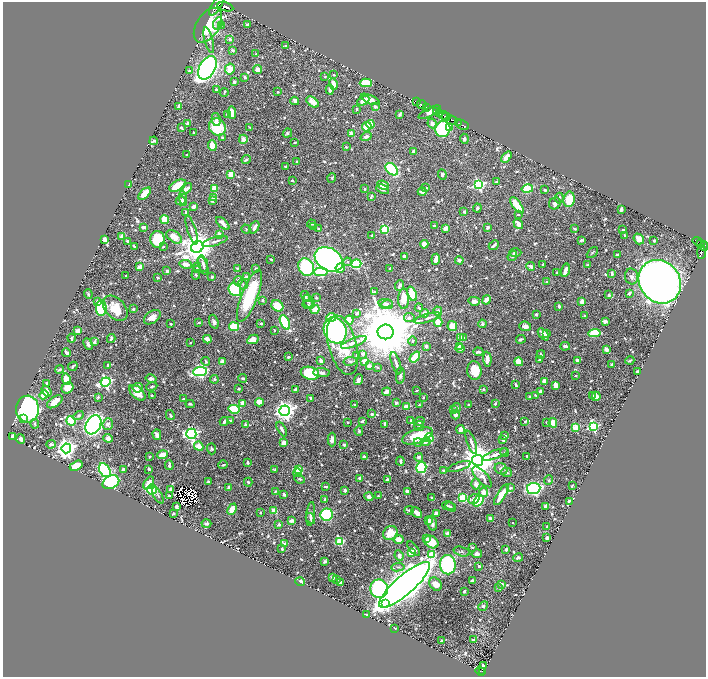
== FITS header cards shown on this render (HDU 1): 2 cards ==
NAXIS1  =                 1407
NAXIS2  =                 1349

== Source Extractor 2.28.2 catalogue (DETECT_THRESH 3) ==
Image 1407 x 1349 px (HDU 1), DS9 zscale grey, zoomed out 1/2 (1 PNG px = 2 x 2 image px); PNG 708 x 679 px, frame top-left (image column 2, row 1349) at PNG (3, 2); each listed source drawn as its Kron ellipse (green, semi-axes under 4 px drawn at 4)
Background 0.488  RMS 0.0059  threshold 0.0176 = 3 sigma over >= 5 px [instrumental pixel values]
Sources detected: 1006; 61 cannot appear on this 1/2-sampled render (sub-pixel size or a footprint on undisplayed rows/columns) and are neither listed nor drawn; of the other 945, the 500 brightest by FLUX_AUTO listed and drawn (445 fainter detections omitted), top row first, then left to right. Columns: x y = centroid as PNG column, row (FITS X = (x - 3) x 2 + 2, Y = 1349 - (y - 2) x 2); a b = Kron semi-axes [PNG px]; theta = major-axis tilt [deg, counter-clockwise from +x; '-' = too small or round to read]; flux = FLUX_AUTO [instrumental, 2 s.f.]
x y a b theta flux
216 6 11 4 56 2400
225 7 8 3 -15 1200
218 24 6 4 67 3.2
208 25 19 11 58 120
247 25 3 2 - 3.6
221 26 4 3 - 1.6
230 39 3 3 - 3.4
209 40 13 4 -75 5.6
286 46 4 3 - 1.5
233 50 3 2 - 3.1
256 54 2 2 - 1.4
207 68 13 8 60 580
230 69 5 5 - 22
257 70 4 3 - 9.1
189 71 2 2 - 2.2
334 75 3 2 - 1.4
245 77 3 2 - 2.4
325 77 3 2 - 1.4
234 82 3 3 - 5.5
366 83 6 4 2 52
333 84 5 3 - 14
216 90 3 2 - 6.4
330 90 5 3 - 6.2
277 92 2 2 - 1.9
224 93 4 3 - 1.4
370 99 10 4 -24 12
295 101 4 3 - 5.7
363 101 6 4 28 13
313 102 7 4 -38 14
416 102 2 1 - 15
422 105 5 2 - 320
179 106 2 2 - 13
375 107 3 3 - 3.6
426 107 3 2 - 250
356 109 3 2 - 1.7
430 112 12 3 27 23
436 112 2 1 - 40
232 113 6 3 -85 16
439 113 4 1 - 140
228 114 3 3 - 4.9
400 114 4 3 - 2.8
443 115 4 1 - 88
446 117 4 2 - 120
216 119 6 4 -77 5.1
452 120 6 2 -18 440
188 123 3 2 - 7.4
432 123 5 4 - 5.8
459 123 3 1 - 85
371 124 4 3 - 16
463 125 7 1 -24 280
217 127 9 8 - 68
250 127 3 2 - 1.4
367 127 5 4 - 42
449 127 4 3 - 11
181 128 3 2 - 2.6
443 129 8 7 - 130
193 132 2 2 - 2.5
287 133 5 3 - 2.2
351 134 2 2 - 20
366 137 5 3 - 4.6
222 138 4 3 - 2.6
243 139 4 4 - 8.7
464 139 5 3 - 3.5
154 141 4 2 - 3.1
295 142 3 2 - 1.4
212 146 5 4 - 18
346 147 3 2 - 1.7
414 152 3 3 - 9.1
187 155 2 2 - 2.1
506 157 6 3 49 15
246 160 4 3 - 3.3
297 162 3 3 - 2.7
285 167 2 2 - 1.6
392 169 7 5 -45 92
231 174 4 3 - 21
442 174 5 4 - 3
332 178 5 3 - 1.4
292 181 2 2 - 2.1
496 182 4 3 - 1.5
129 184 3 2 - 4.6
383 185 6 3 -24 23
478 185 4 4 - 170
178 186 9 5 27 28
426 188 4 3 - 1.7
186 189 7 4 43 8.3
215 189 3 3 - 46
365 189 3 2 - 1.4
383 189 6 3 -26 4.4
527 189 6 3 12 52
545 190 3 2 - 1.8
422 192 4 3 - 7.2
145 194 8 4 43 23
371 196 4 2 - 2.3
214 197 4 4 - 2.4
183 198 7 4 -85 4.2
559 198 5 3 - 1.9
569 199 8 5 80 29
212 200 3 3 - 4.8
181 201 5 4 - 7.4
555 203 6 5 - 6.2
517 205 9 3 -53 40
194 207 3 3 - 6
477 208 4 3 - 1.8
621 209 4 2 - 3.5
464 211 3 3 - 2.7
186 212 3 3 - 1.8
518 215 3 3 - 1.9
164 220 4 4 - 21
223 223 8 3 -43 6.5
312 224 4 3 - 2
518 224 6 3 -55 9.2
434 226 4 2 - 3
144 227 3 2 - 7.3
254 227 6 3 64 7.8
314 227 4 3 - 1.7
445 228 4 3 - 7.9
487 228 4 3 - 3.9
246 229 4 4 - 1.4
318 229 2 2 - 1.4
385 229 3 3 - 82
575 229 3 2 - 3.7
192 230 15 3 -72 4.1
623 230 3 2 - 1.4
219 234 2 2 - 17
372 235 4 2 - 3.3
625 236 3 2 - 3.1
122 237 2 2 - 24
174 237 8 5 -36 14
157 239 8 7 - 33
639 239 6 5 - 7.5
105 240 3 3 - 9.6
581 240 4 2 - 3.3
127 241 2 2 - 8.7
215 241 13 3 16 3.8
654 241 2 2 - 3.1
697 241 5 2 - 77
700 243 3 1 - 44
424 244 4 4 - 12
494 245 5 2 - 3.8
134 246 4 2 - 1.9
704 246 5 3 - 270
163 247 3 3 - 2
197 247 6 5 - 2800
701 252 7 2 89 60
515 253 6 3 2 2.2
592 253 6 3 48 1.6
617 255 2 2 - 2.7
512 256 5 4 - 4.1
405 257 3 3 - 8.4
271 259 2 2 - 1.9
329 259 15 11 -32 900
436 259 5 3 - 8.7
459 260 4 3 - 4.5
347 262 4 4 - 2.2
186 264 6 4 -8 9.4
203 264 8 5 -75 3.5
356 264 5 4 - 91
543 265 3 2 - 1.5
588 265 2 2 - 6.6
203 266 9 4 -71 3.3
531 266 4 3 - 7.5
140 267 4 3 - 8.5
197 267 4 3 - 1.5
306 267 9 7 -61 120
237 268 4 3 - 1.5
340 268 5 4 - 32
256 269 4 4 - 1.9
389 269 2 2 - 3.2
197 270 4 3 - 1.8
565 270 7 3 74 9.4
167 271 3 2 - 3.2
321 272 7 4 4 100
557 273 3 3 - 2.1
612 273 4 3 - 3.7
196 275 4 4 - 2.3
125 276 2 2 - 2
631 276 8 6 -76 5.7
212 277 3 2 - 3.1
247 277 4 3 - 5
158 278 3 2 - 1.7
238 281 5 3 - 3.9
547 282 3 2 - 2.2
660 282 23 20 -52 1600
243 284 5 3 - 1.6
399 285 5 3 - 4.5
235 290 7 5 -46 97
374 292 4 2 - 2
629 293 4 3 - 4.5
88 294 5 2 - 2.1
412 294 7 4 -69 39
609 295 4 3 - 1.5
250 296 27 8 69 81
305 297 6 3 -59 2.7
316 297 4 3 - 1.4
404 299 10 5 89 23
262 300 3 3 - 1.7
487 300 5 4 - 9.2
98 301 4 3 - 4.4
308 301 6 4 -74 3.6
474 301 5 3 - 14
582 301 3 3 - 9.6
386 303 7 3 -4 2.6
308 305 6 3 -8 1.8
387 305 6 4 14 3.1
277 306 6 5 - 22
559 306 3 2 - 3.6
101 308 8 5 -89 130
115 308 15 9 -47 30
419 308 4 3 - 2.6
133 309 4 3 - 2.3
315 309 4 4 - 16
438 311 5 3 - 8.7
357 313 4 3 - 2.9
424 313 4 4 - 8.7
536 314 2 2 - 3.9
584 315 3 2 - 1.7
152 317 9 6 37 12
331 318 5 4 - 35
409 318 5 4 - 3.2
428 318 14 4 16 5.1
349 320 4 4 - 20
605 321 4 3 - 4.4
214 322 7 4 -70 3.8
285 322 8 4 -65 84
438 322 5 3 - 33
199 323 3 2 - 2.3
261 323 3 2 - 1.7
171 324 2 2 - 1.9
482 324 4 3 - 2.4
452 326 5 4 - 17
525 326 6 5 - 6.7
234 327 5 4 - 52
274 330 2 2 - 1.6
335 330 13 11 -64 330
78 331 4 3 - 9.3
386 332 8 7 - 15000
547 333 3 2 - 2.6
594 333 6 4 4 44
543 334 7 3 -48 13
71 338 4 3 - 2.7
460 338 4 3 - 17
464 338 4 3 - 2.9
111 339 4 2 - 2.9
207 339 4 3 - 7.1
253 339 6 4 27 11
521 339 5 3 - 2.2
413 341 5 4 - 2.1
94 342 3 3 - 3.5
354 342 14 3 20 5.7
190 343 2 2 - 1.6
88 344 6 4 -64 3.6
343 345 30 14 -75 49
426 346 2 2 - 6.5
460 346 3 3 - 7.2
565 346 5 3 - 3.9
460 349 5 3 - 7.2
606 349 3 3 - 8.7
478 352 5 3 - 2.7
67 353 4 2 - 4.3
362 354 3 3 - 5.6
541 354 4 3 - 2
357 356 4 3 - 1.9
288 357 2 2 - 2.5
415 357 6 3 52 36
487 359 8 4 -87 10
540 359 4 3 - 2.9
321 360 4 3 - 4.6
577 360 4 3 - 3.7
206 361 4 3 - 1.9
223 361 3 3 - 16
350 361 7 4 9 2.2
365 361 3 3 - 28
630 361 4 2 - 1.7
519 362 4 3 - 24
396 363 11 3 -72 4.2
612 364 2 2 - 3.1
107 365 3 2 - 2.1
73 366 5 2 - 2.4
369 366 3 3 - 7.3
378 367 4 3 - 1.5
60 369 4 3 - 1.7
474 371 9 7 -82 32
637 371 3 2 - 3.2
200 372 7 4 3 220
310 373 9 6 -15 75
321 373 8 4 -6 4
576 375 2 2 - 1.4
400 376 8 4 87 3.2
151 378 5 4 - 4.1
243 378 4 3 - 2.8
66 379 6 4 -73 20
214 379 4 3 - 2.2
359 380 5 3 - 6.5
544 381 4 3 - 6.6
105 382 5 4 - 290
47 383 3 2 - 2.1
516 385 4 2 - 3.2
152 386 5 3 - 2.2
556 386 4 3 - 12
67 388 6 5 - 16
138 388 5 5 - 3.1
239 389 3 2 - 1.8
296 389 4 3 - 7.9
483 389 4 3 - 2
47 391 6 4 -57 12
416 391 3 2 - 1.4
540 391 3 2 - 2.8
387 392 4 3 - 11
137 393 10 5 -42 23
44 395 4 3 - 19
535 395 4 3 - 1.4
593 395 3 3 - 1.4
152 396 3 2 - 1.5
596 396 4 4 - 6.9
98 397 3 3 - 2
423 397 3 2 - 1.4
530 397 3 2 - 2.4
311 398 4 2 - 3.1
184 399 3 2 - 2.8
55 402 9 5 36 16
259 402 4 3 - 23
396 403 3 3 - 3.3
190 404 4 2 - 2
242 404 4 3 - 14
355 404 3 2 - 1.5
468 404 2 2 - 4.1
495 404 3 2 - 2.1
419 405 3 3 - 1.6
407 407 3 2 - 26
456 408 5 3 - 1.8
27 409 13 11 -88 360
234 409 5 4 - 46
454 410 4 3 - 1.4
285 411 5 5 - 910
372 414 2 2 - 5.9
170 415 5 3 - 2
455 415 4 4 - 3.6
79 416 5 4 - 2.8
23 418 2 2 - 4.5
411 420 2 2 - 1.5
71 421 5 4 - 84
224 421 4 3 - 3.7
230 421 3 3 - 3.6
362 421 3 3 - 2.8
419 421 5 4 - 5.2
525 421 3 2 - 1.8
348 422 2 2 - 1.4
547 422 4 3 - 1.6
553 423 5 4 - 17
35 424 5 3 - 2.2
108 424 5 5 - 5.1
384 424 3 3 - 2
93 425 10 7 60 860
245 425 4 3 - 2.8
419 426 5 5 - 2.5
576 427 3 3 - 48
593 427 4 4 - 150
282 429 8 3 -62 5.3
460 429 4 3 - 8.4
359 431 5 3 - 2.2
191 434 5 5 - 370
157 435 5 3 - 5.6
417 436 16 7 19 45
505 436 3 2 - 3.3
13 437 3 3 - 17
108 438 5 4 - 5.4
429 438 4 4 - 39
21 439 5 3 - 4.7
332 440 7 4 89 5.7
503 440 3 2 - 3.8
418 442 4 4 - 2.6
426 442 5 4 - 5.3
471 442 12 3 -69 4.4
284 443 4 3 - 11
51 444 5 3 - 4.7
344 445 3 3 - 2.4
199 446 5 4 - 15
66 448 5 5 - 770
212 449 5 4 - 3.2
505 452 4 4 - 1.4
163 455 5 4 - 13
495 455 13 4 20 6.7
364 456 2 2 - 3.6
527 456 2 2 - 2.5
150 457 2 2 - 1.5
419 457 4 4 - 4.3
478 460 5 5 - 3600
400 461 4 3 - 3.6
248 462 3 2 - 2.8
169 465 5 2 - 4.3
223 465 5 3 - 1.9
76 466 7 4 29 17
421 467 6 5 - 120
459 467 12 3 18 4.3
123 469 3 2 - 4.1
149 469 3 2 - 3
501 469 7 5 -31 4.2
105 470 8 5 -58 140
275 470 4 2 - 1.6
299 470 4 3 - 34
444 471 3 3 - 2.9
507 472 5 5 - 2.2
298 473 4 2 - 6.7
482 477 13 5 -47 8.2
360 478 3 2 - 4.3
299 479 5 3 - 1.7
387 480 4 3 - 2.3
549 480 5 4 - 1.7
111 482 9 6 28 210
208 482 3 3 - 2.9
248 482 4 3 - 2.2
149 483 7 4 57 12
476 484 5 4 - 5.2
326 486 4 2 - 1.8
572 486 3 2 - 1.4
229 487 4 3 - 6.2
511 488 4 3 - 2.4
534 488 7 5 7 220
152 489 5 4 - 91
171 489 4 3 - 2.5
345 490 2 2 - 10
407 491 3 2 - 7
275 492 3 2 - 1.6
483 492 5 4 - 11
284 494 3 2 - 3.5
158 495 9 3 -60 2.3
169 495 2 2 - 1.7
501 495 12 4 58 23
378 496 2 2 - 2.1
369 497 4 3 - 5.2
432 498 3 3 - 1.6
463 498 4 4 - 44
325 499 3 3 - 2.1
474 499 6 4 37 8
478 501 6 4 50 67
569 501 4 2 - 3.1
448 506 6 3 -14 1.8
546 506 3 3 - 3.6
176 507 3 3 - 2.3
451 507 5 4 - 1.8
232 509 6 4 66 14
409 510 5 3 - 2.9
274 511 4 3 - 21
173 513 3 2 - 2.4
260 513 3 3 - 1.4
417 513 6 3 -44 11
436 513 4 3 - 5.3
311 514 12 4 84 4.6
327 515 6 6 - 150
310 518 5 4 - 2.2
491 519 4 2 - 8.7
428 520 4 3 - 9.3
291 521 3 2 - 7.8
432 523 7 4 -73 5
513 523 2 2 - 1.5
206 524 5 3 - 2.8
279 524 2 2 - 7.7
547 527 3 2 - 1.9
390 533 8 6 43 23
448 534 4 3 - 3.1
547 538 3 3 - 5.1
399 539 5 4 - 11
427 539 3 3 - 3.4
340 541 4 3 - 86
431 542 7 5 -34 29
284 544 3 2 - 19
472 547 3 2 - 2.1
282 549 3 2 - 2.1
414 549 8 3 -50 2.9
506 549 3 3 - 2.9
411 552 3 3 - 42
462 552 8 4 -15 3.1
477 554 5 4 - 4.6
432 555 3 3 - 73
399 556 5 4 - 8.8
518 558 5 4 - 3.8
325 561 3 2 - 2.5
448 565 9 8 - 130
479 566 2 2 - 5.8
398 567 7 3 7 2.2
333 577 4 3 - 4.8
337 579 4 3 - 1.8
472 580 3 2 - 3.5
300 582 5 3 - 4.2
340 582 3 3 - 2.8
436 584 7 5 -50 14
502 584 2 2 - 6.7
404 585 33 9 41 4000
499 588 4 3 - 2.8
379 589 9 8 - 250
464 591 3 2 - 1.8
385 603 2 2 - 200
483 606 5 4 - 1.9
367 614 3 2 - 2.4
395 628 2 2 - 3
473 640 3 2 - 2.4
441 641 3 2 - 1.7
483 665 3 2 - 4.8
480 671 5 2 - 90
483 672 4 3 - 79
At the frame edge (FLAGS 8, measured only in part): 2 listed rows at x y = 216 6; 704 246
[445 fainter detections neither listed nor drawn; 61 sub-pixel or undisplayed-footprint detections neither listed nor drawn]